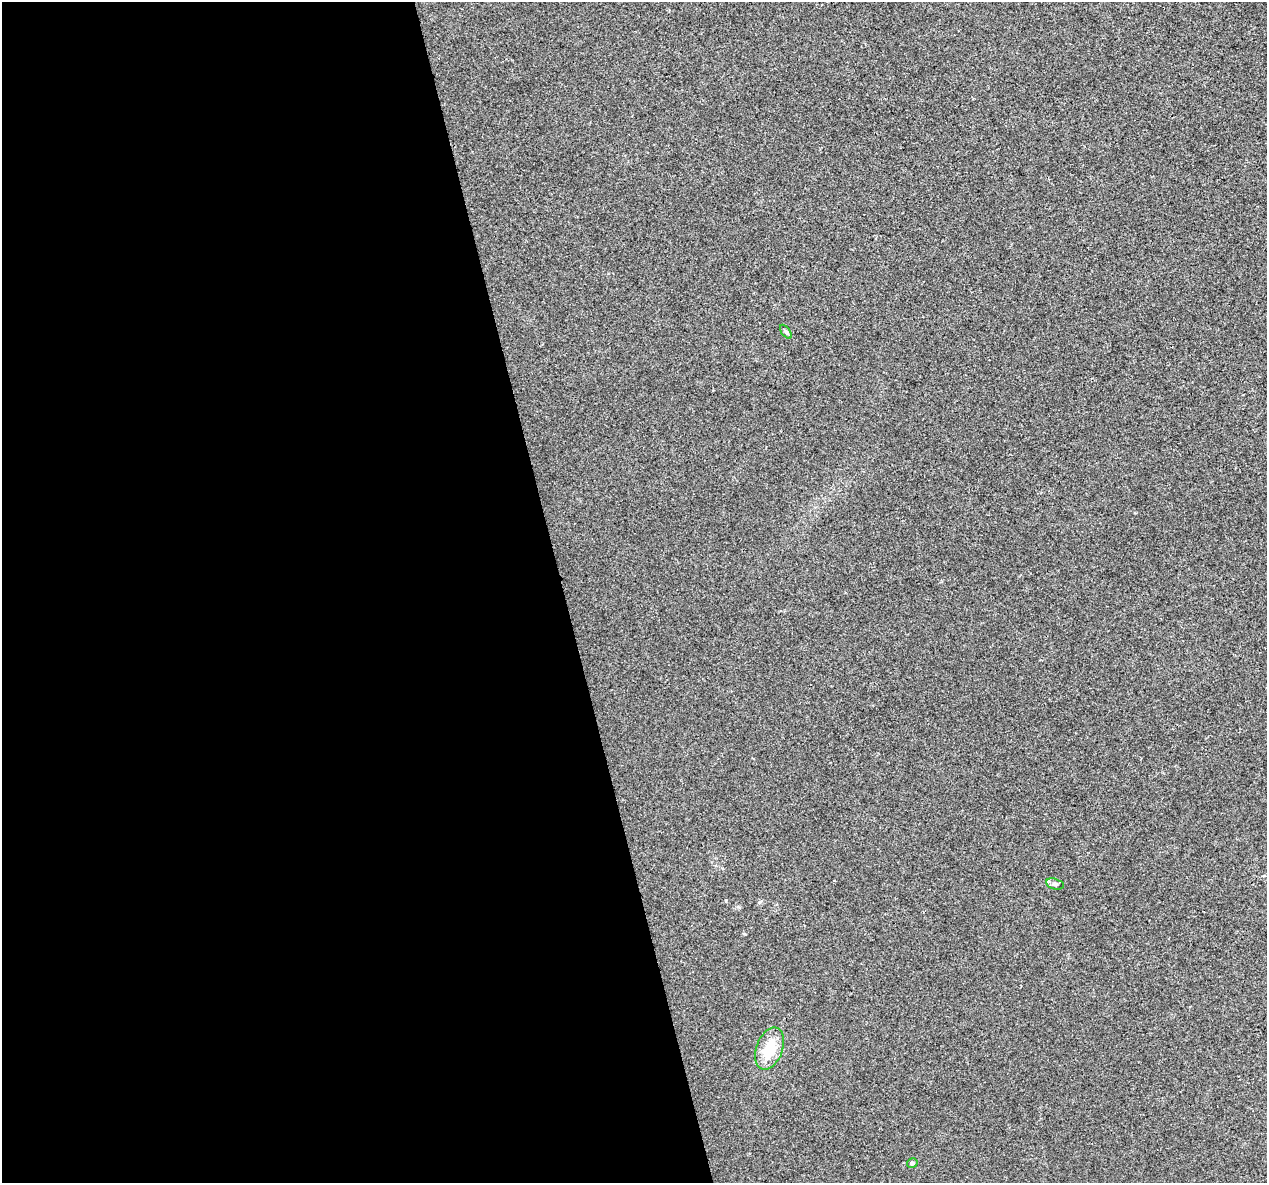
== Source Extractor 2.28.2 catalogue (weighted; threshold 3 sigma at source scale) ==
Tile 9 of 4 x 4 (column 1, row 3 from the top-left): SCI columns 1-1265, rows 1269-2449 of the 5060 x 4850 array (HDU 1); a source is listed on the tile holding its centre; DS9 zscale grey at full resolution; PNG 1269 x 1185 px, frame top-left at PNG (2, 2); each listed source drawn as its Kron ellipse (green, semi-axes under 4 px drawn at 4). Shown black and unused: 44% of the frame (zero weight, under 2 of 3 exposures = <1% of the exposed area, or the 3 px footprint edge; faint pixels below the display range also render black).
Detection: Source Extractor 2.28.2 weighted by HDU 2 'WHT'; one run over the whole footprint, this tile lists its part. Background 0.00547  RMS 0.0046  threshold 0.0208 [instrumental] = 3 sigma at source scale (4.5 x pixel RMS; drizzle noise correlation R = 1.50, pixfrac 1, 0.0396/0.0396 arcsec/px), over >= 5 px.
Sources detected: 4; all 4 listed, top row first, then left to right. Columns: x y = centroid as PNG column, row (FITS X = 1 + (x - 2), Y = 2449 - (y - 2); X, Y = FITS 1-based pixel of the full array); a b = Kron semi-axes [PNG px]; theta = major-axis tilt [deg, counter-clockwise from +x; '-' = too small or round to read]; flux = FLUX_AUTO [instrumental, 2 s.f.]
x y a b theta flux
786 332 8 4 -54 0.75
1055 884 9 5 -15 1.3
770 1048 22 13 70 14
912 1163 5 5 - 1.1